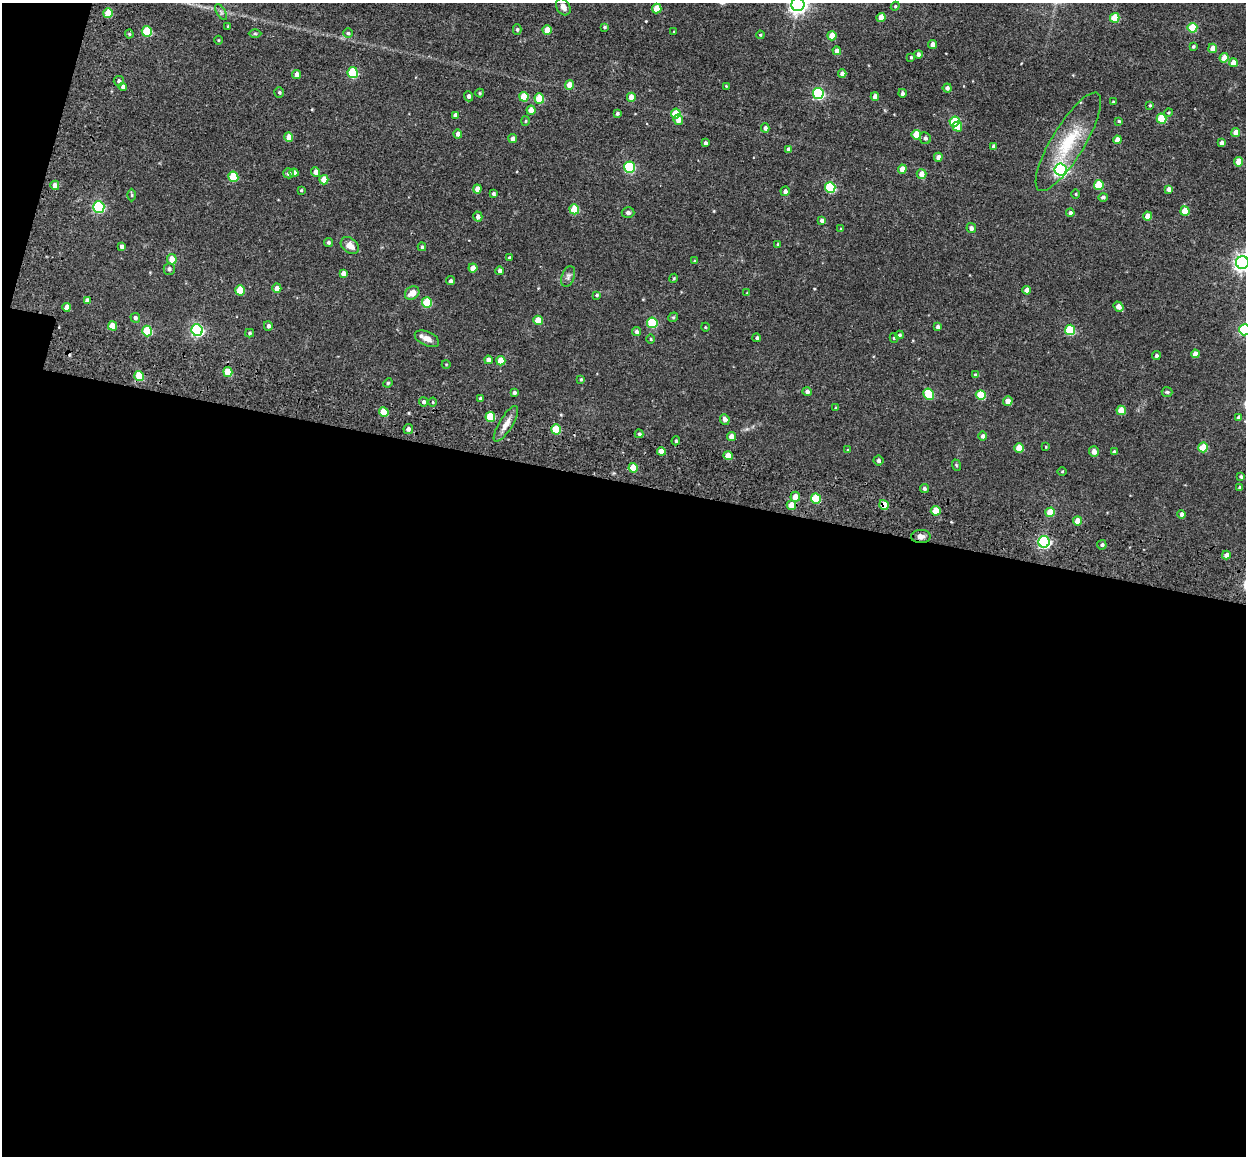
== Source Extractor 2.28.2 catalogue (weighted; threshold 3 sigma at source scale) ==
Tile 13 of 4 x 4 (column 1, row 4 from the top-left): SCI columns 86-1329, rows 251-1404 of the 5224 x 5246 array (HDU 1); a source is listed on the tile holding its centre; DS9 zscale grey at full resolution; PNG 1248 x 1158 px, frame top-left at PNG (2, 3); each listed source drawn as its Kron ellipse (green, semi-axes under 4 px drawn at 4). Shown black and unused: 60% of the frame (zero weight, under 3 of 4 exposures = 9% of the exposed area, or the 3 px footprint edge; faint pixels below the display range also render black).
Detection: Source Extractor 2.28.2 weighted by HDU 2 'WHT'; one run over the whole footprint, this tile lists its part. Background 0.0665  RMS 0.0085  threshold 0.038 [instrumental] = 3 sigma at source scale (4.5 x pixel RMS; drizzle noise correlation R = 1.50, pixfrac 1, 0.05/0.05 arcsec/px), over >= 5 px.
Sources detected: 208; all 208 listed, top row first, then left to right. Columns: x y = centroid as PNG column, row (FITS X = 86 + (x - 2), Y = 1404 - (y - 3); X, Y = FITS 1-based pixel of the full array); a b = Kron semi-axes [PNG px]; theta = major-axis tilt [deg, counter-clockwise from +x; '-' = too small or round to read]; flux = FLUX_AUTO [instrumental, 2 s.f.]
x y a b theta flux
798 4 7 6 - 370
895 6 4 4 - 0.82
563 7 9 6 -59 4.2
657 8 5 4 - 14
221 12 9 3 -58 1.5
108 13 5 4 - 17
881 17 4 4 - 9.3
1115 18 5 5 - 24
228 26 4 3 - 0.81
604 27 3 3 - 0.95
1192 28 5 5 - 27
517 30 5 4 - 1.3
547 30 4 4 - 12
147 31 5 5 - 33
674 32 3 2 - 0.54
255 33 6 4 0 0.97
348 33 4 4 - 1.3
129 34 4 4 - 0.95
760 35 4 3 - 0.77
832 36 4 4 - 12
218 40 4 3 - 0.64
933 44 4 4 - 3.8
1193 46 4 3 - 1.1
1213 48 4 4 - 6.8
837 51 4 4 - 5.3
918 54 4 4 - 2.3
911 57 3 3 - 0.96
1224 58 4 4 - 9.5
1233 63 4 4 - 7.7
353 73 5 5 - 51
297 74 4 4 - 3.8
842 74 4 4 - 3.4
119 81 5 5 - 1.8
569 85 5 4 - 8.9
726 86 4 3 - 0.63
123 87 4 4 - 2.5
947 88 4 4 - 2.4
279 92 5 5 - 1.4
480 93 4 4 - 0.88
818 93 5 5 - 92
902 93 4 3 - 1.7
469 96 5 4 - 2.4
524 97 5 4 - 16
631 97 4 4 - 8.4
875 97 4 4 - 4.6
539 98 5 4 - 22
1113 102 3 3 - 0.92
1150 105 4 3 - 0.94
531 110 4 4 - 8.6
617 113 4 3 - 1.3
676 113 5 5 - 20
1168 113 4 4 - 0.96
455 115 4 4 - 3.4
1162 118 5 5 - 29
678 120 5 5 - 5.6
526 121 5 3 - 0.87
955 121 5 5 - 35
1119 121 4 3 - 1.1
957 127 5 4 - 11
765 128 4 4 - 2.4
1236 132 4 4 - 8.9
458 134 4 4 - 3.9
916 135 5 4 - 17
289 137 5 4 - 7.2
925 138 6 5 - 1.9
513 139 4 4 - 3.6
1117 140 4 4 - 7.2
1068 142 57 16 59 39
705 143 4 3 - 1.9
1222 143 4 3 - 2.6
994 146 4 4 - 3.8
788 149 4 4 - 2.8
938 157 4 4 - 3.9
1239 162 4 4 - 11
629 167 5 5 - 65
902 169 4 4 - 5.9
1061 170 6 6 - 180
316 172 4 4 - 5.5
289 173 5 5 - 2.8
294 173 4 4 - 4.3
921 174 5 5 - 5.3
233 177 5 5 - 31
324 180 4 4 - 10
55 185 4 4 - 4
1099 185 5 5 - 23
830 187 5 5 - 51
477 189 4 4 - 5.2
1169 189 4 4 - 4.1
301 190 4 3 - 0.9
785 191 5 4 - 2.8
493 194 3 3 - 1.6
1076 194 5 3 - 0.71
132 195 6 4 90 1
1103 197 4 4 - 1.7
99 207 6 5 - 95
574 209 5 5 - 25
1185 211 5 4 - 16
628 213 6 5 - 2
1070 213 4 4 - 2.4
1147 216 4 4 - 5.8
478 217 5 4 - 3
822 220 4 4 - 2.2
971 228 5 4 - 2.9
841 229 4 4 - 0.84
328 242 4 4 - 1.4
778 244 4 3 - 1
350 246 10 7 -39 5.8
122 247 4 4 - 2.8
422 247 4 3 - 1.2
509 258 3 3 - 1.3
172 259 5 5 - 10
695 261 4 3 - 0.85
1242 263 6 6 - 330
473 268 4 4 - 6.6
169 269 6 5 - 2
499 271 4 4 - 2.1
343 273 4 4 - 3.9
568 277 11 6 70 2.8
674 278 4 3 - 0.86
450 281 4 4 - 1.8
277 288 4 4 - 4.2
240 290 5 5 - 21
1027 290 4 4 - 5.2
412 293 8 6 36 6.7
747 293 3 3 - 0.56
597 295 4 3 - 1
87 300 4 4 - 3.5
427 302 5 5 - 28
67 307 4 4 - 5.5
1119 307 5 4 - 6.2
673 317 5 4 - 1.2
135 318 5 4 - 2
538 320 5 4 - 12
652 323 5 5 - 43
113 326 5 4 - 12
268 326 5 4 - 2
705 327 4 3 - 0.61
938 327 4 4 - 2.7
197 330 6 5 - 130
1070 330 5 5 - 36
1244 330 5 5 - 84
147 331 5 5 - 33
636 332 4 4 - 1.8
250 333 4 3 - 1.4
899 335 4 4 - 1.5
757 338 4 4 - 1.4
894 338 5 4 - 1.1
427 339 13 7 -24 5.2
650 339 5 3 - 0.76
1195 354 4 4 - 5.7
1156 356 4 4 - 1.6
488 360 4 4 - 4.8
501 361 5 4 - 11
446 364 4 3 - 0.63
228 372 5 4 - 18
975 375 4 4 - 1.3
139 376 5 5 - 20
581 379 4 3 - 0.94
388 383 5 4 - 0.84
807 391 5 4 - 2.3
1167 392 5 5 - 1.2
514 393 4 4 - 1.8
929 394 6 5 - 30
981 395 5 5 - 26
481 398 4 3 - 1.9
1008 401 5 5 - 5.9
423 402 4 4 - 1.7
433 402 4 3 - 0.67
836 408 4 3 - 0.72
1121 410 4 4 - 12
384 412 5 4 - 15
490 417 5 5 - 31
1239 417 4 4 - 2.9
725 419 5 5 - 3.9
506 424 20 6 58 6.5
408 429 5 4 - 2.6
556 429 5 5 - 23
639 434 4 4 - 1.2
731 436 4 4 - 4.8
983 436 5 4 - 2.3
676 441 4 3 - 1.1
1046 447 4 2 - 0.57
1203 447 5 4 - 18
1019 448 5 4 - 12
848 450 4 4 - 0.81
661 451 4 4 - 6.7
1094 452 5 5 - 4.8
1114 452 4 3 - 1.4
728 456 4 4 - 9.2
878 461 5 5 - 2.2
956 465 6 3 -71 0.94
633 468 5 4 - 17
1062 471 5 3 - 0.78
1241 477 3 3 - 1.3
1240 487 4 3 - 1.1
924 489 4 4 - 1.3
795 497 5 5 - 7.5
816 498 5 5 - 31
791 505 5 4 - 11
884 505 5 4 - 12
936 511 5 4 - 13
1050 512 5 4 - 15
1182 514 4 4 - 2.5
1078 521 4 4 - 8.7
921 536 10 6 -1 3.9
1044 542 6 5 - 130
1102 545 5 4 - 1.4
1226 555 4 4 - 3.6
Overlapping masked pixels (flux is a lower limit): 5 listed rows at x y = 228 372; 139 376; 884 505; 936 511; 921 536
Isophote crosses this tile's border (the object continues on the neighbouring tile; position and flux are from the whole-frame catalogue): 3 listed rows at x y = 798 4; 1242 263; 1244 330